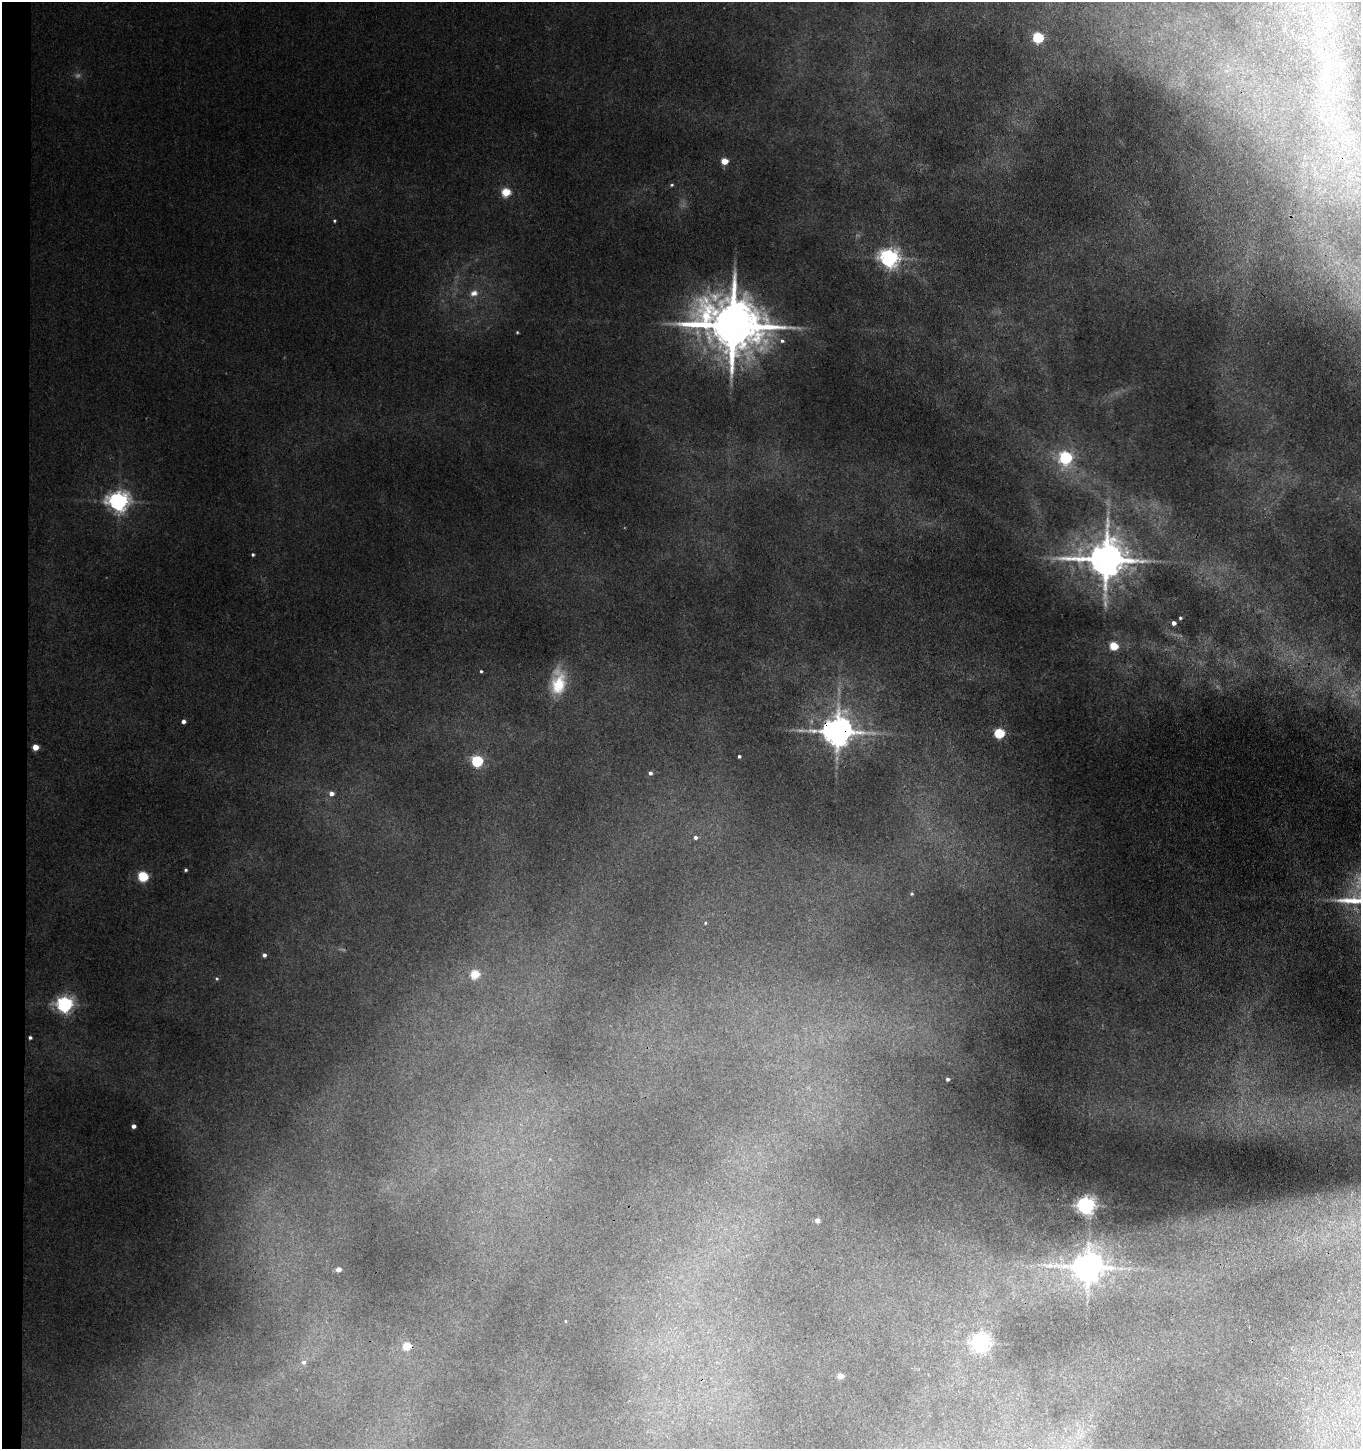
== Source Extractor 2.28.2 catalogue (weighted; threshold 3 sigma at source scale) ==
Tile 4 of 3 x 3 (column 1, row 2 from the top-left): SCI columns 167-1525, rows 1457-2903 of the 4433 x 4361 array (HDU 1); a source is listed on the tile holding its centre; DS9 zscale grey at full resolution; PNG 1363 x 1451 px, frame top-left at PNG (2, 2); no overlay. Shown black and unused: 2% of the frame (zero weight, under 3 of 4 exposures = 6% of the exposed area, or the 3 px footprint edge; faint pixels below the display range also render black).
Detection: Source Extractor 2.28.2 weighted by HDU 2 'WHT'; one run over the whole footprint, this tile lists its part. Background 0.092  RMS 0.0084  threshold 0.038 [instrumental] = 3 sigma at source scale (4.5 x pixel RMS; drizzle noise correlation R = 1.50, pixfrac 1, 0.05/0.05 arcsec/px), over >= 5 px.
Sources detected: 47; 1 too faint to see at this stretch — not listed; the other 46 listed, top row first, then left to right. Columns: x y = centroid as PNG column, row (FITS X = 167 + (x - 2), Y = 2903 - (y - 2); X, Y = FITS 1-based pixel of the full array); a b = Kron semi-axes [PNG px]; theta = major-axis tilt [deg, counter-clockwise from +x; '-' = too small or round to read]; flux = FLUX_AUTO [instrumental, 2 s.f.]
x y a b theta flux
1038 37 5 5 - 62
1326 76 17 13 85 18
724 161 5 4 - 13
672 185 4 4 - 0.84
506 192 5 5 - 26
334 221 4 3 - 0.73
889 258 6 6 - 310
474 293 10 8 19 4.2
732 325 16 13 -11 4600
517 332 4 3 - 0.65
782 341 5 4 - 1.3
1066 457 6 6 - 90
118 501 7 6 - 410
253 555 4 3 - 1
1106 559 11 9 -2 2300
1180 618 3 3 - 0.85
1174 623 4 4 - 3.1
1114 646 5 5 - 28
481 671 3 3 - 0.86
558 684 27 17 74 22
183 721 4 4 - 2.6
837 731 8 8 - 1300
999 733 5 5 - 50
35 747 4 4 - 9.8
739 756 3 3 - 1.1
477 761 5 5 - 74
650 773 4 4 - 1.7
331 793 5 5 - 3.6
695 837 4 4 - 1.5
186 870 4 3 - 1
143 876 6 5 - 47
705 923 4 3 - 0.66
264 955 4 4 - 1.9
475 974 5 5 - 23
65 1004 6 6 - 230
30 1038 3 3 - 1.2
947 1079 3 3 - 1.3
134 1126 4 4 - 2.7
1086 1205 6 6 - 290
817 1220 4 4 - 3.3
1088 1267 8 8 - 1000
338 1269 4 4 - 4
980 1342 6 6 - 270
407 1346 5 4 - 20
304 1362 6 5 - 1.6
840 1376 4 4 - 8.9
Overlapping masked pixels (flux is a lower limit): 1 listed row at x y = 837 731